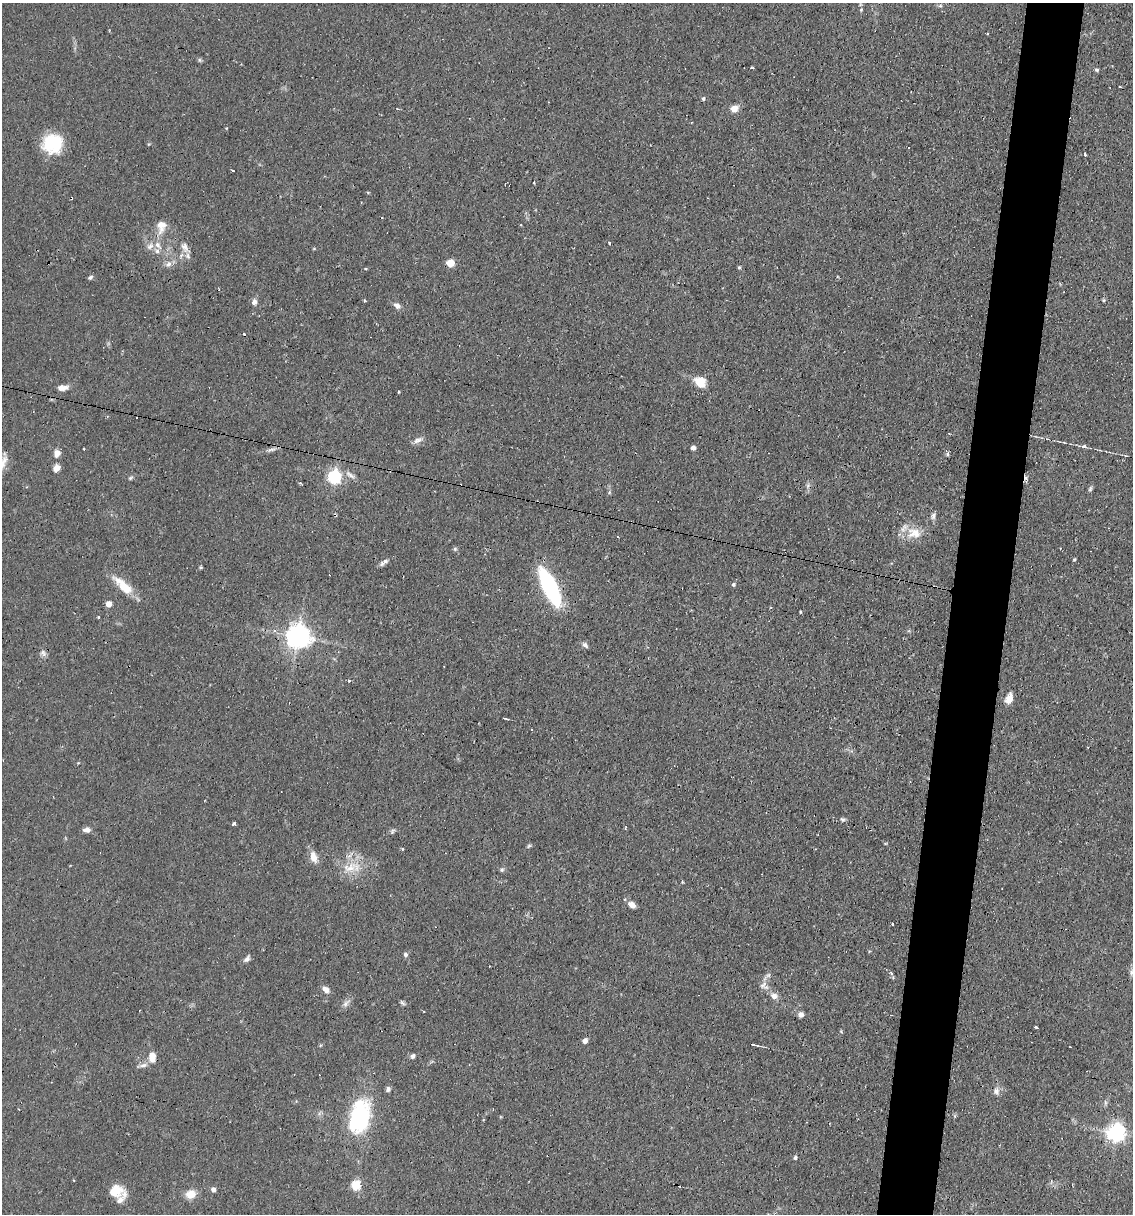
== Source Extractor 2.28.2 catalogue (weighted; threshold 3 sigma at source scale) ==
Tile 10 of 4 x 4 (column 2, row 3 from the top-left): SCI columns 1365-2495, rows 1213-2424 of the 4873 x 4847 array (HDU 1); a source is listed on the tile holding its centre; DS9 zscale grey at full resolution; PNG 1135 x 1216 px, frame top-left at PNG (2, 3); no overlay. Shown black and unused: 5% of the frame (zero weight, under 2 of 3 exposures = <1% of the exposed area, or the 3 px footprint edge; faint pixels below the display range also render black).
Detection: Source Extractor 2.28.2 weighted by HDU 2 'WHT'; one run over the whole footprint, this tile lists its part. Background 0.082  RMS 0.0055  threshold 0.0245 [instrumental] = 3 sigma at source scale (4.5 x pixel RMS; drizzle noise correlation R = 1.50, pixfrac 1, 0.05/0.05 arcsec/px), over >= 5 px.
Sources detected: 117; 1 inside a brighter object's white glare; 15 cosmic-ray / hot-pixel residue — not listed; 5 inside a brighter listed object's ellipse — not listed separately; the other 96 listed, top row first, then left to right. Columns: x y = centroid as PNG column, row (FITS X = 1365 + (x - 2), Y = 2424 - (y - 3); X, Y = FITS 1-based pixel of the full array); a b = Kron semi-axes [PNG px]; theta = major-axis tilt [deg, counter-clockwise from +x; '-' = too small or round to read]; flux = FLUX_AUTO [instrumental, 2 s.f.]
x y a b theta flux
940 6 6 4 1 0.87
861 10 5 4 - 0.62
988 34 3 2 - 0.84
199 60 6 5 - 0.83
1097 70 6 4 -16 0.91
703 99 5 4 - 0.99
734 108 9 7 32 4.5
53 144 21 20 - 24
1085 154 4 3 - 1.8
232 171 3 3 - 2.6
534 183 3 2 - 0.56
161 226 19 13 85 6.9
609 242 4 2 - 0.76
150 246 12 7 51 2.9
185 247 15 9 -68 3.9
314 249 5 3 - 0.46
157 251 8 5 90 1.7
450 263 5 5 - 16
168 264 10 7 56 2.4
739 267 5 4 - 0.71
366 269 4 3 - 0.5
90 277 7 4 32 1
364 300 4 3 - 0.55
1104 300 5 5 - 0.67
254 302 7 6 - 2.2
397 306 10 7 -37 2.5
700 382 14 10 -40 9.9
63 388 12 6 2 3.6
398 392 3 3 - 1.1
418 440 14 6 25 2.6
1084 446 6 5 - 1.3
693 448 4 4 - 2.5
272 449 15 5 16 2.2
57 453 9 7 80 3.4
948 454 7 4 -90 0.88
57 468 8 7 - 3.4
350 475 17 6 -34 3.2
334 477 6 6 - 110
130 478 7 4 28 0.86
808 485 7 5 79 1.4
1090 489 7 5 73 1
609 492 5 5 - 0.75
933 516 9 6 80 1.7
914 533 21 16 -7 10
617 537 3 2 - 0.83
455 549 5 5 - 0.9
1074 559 4 4 - 0.64
381 564 7 6 - 1.4
200 567 6 3 8 0.59
733 584 5 4 - 1.1
123 585 32 11 -43 12
550 588 39 13 -64 59
109 604 5 4 - 6.8
800 612 3 2 - 0.53
298 637 8 8 - 540
585 645 8 5 -39 1.8
43 653 10 7 -43 2
349 681 4 3 - 0.49
1009 699 9 6 70 6.8
505 718 7 2 -8 0.78
843 819 8 5 -2 1.2
234 824 4 3 - 3.5
87 830 9 6 6 2.5
392 831 7 4 87 0.95
402 849 3 3 - 1.1
313 857 16 9 -75 4.9
349 868 23 13 9 11
502 869 7 6 - 1.1
632 905 9 6 -36 3.5
405 955 6 6 - 1.3
247 959 11 6 51 2
1131 972 9 6 81 1.6
892 974 5 3 - 2.6
763 985 12 8 60 3
326 990 10 7 -44 2.9
774 996 9 7 -37 3.4
346 1003 13 6 42 2.5
402 1003 8 4 -41 1.1
801 1014 6 6 - 2.1
1035 1027 4 3 - 1.4
585 1041 5 4 - 3.4
753 1044 9 3 -13 1.5
413 1056 7 5 16 1.5
152 1057 13 8 -88 5.9
142 1065 15 5 12 2.3
388 1089 6 5 - 1.6
996 1091 9 8 - 2.5
1105 1103 8 4 -82 1
359 1116 42 23 84 49
955 1116 6 4 -72 0.67
1116 1133 7 6 - 250
795 1157 5 4 - 1.1
356 1185 5 5 - 39
213 1190 5 5 - 2.5
115 1191 19 12 -7 11
191 1194 12 10 22 6.3